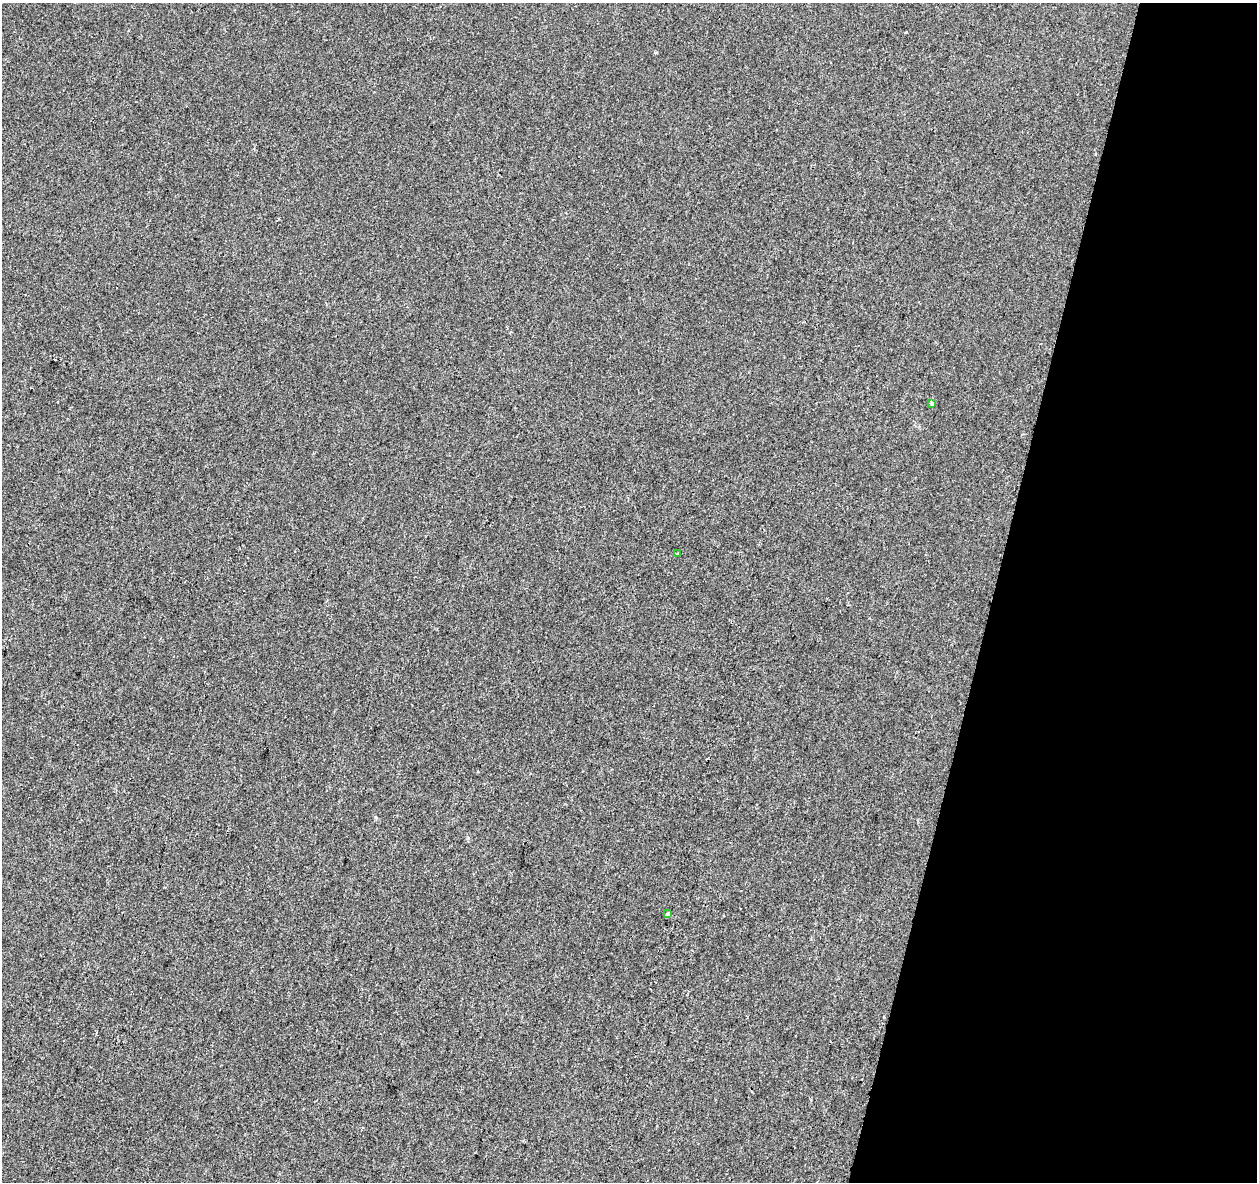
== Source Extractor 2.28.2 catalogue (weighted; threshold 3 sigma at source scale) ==
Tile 8 of 4 x 4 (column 4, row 2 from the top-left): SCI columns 3774-5028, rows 2641-3820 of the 5028 x 5221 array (HDU 1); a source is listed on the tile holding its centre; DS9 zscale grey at full resolution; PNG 1259 x 1184 px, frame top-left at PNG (2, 3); each listed source drawn as its Kron ellipse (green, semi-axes under 4 px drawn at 4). Shown black and unused: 21% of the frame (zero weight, under 2 of 3 exposures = <1% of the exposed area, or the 3 px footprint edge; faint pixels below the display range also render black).
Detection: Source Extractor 2.28.2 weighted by HDU 2 'WHT'; one run over the whole footprint, this tile lists its part. Background -0.00104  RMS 0.0042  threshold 0.0188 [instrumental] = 3 sigma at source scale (4.5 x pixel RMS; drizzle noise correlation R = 1.50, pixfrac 1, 0.0396/0.0396 arcsec/px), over >= 5 px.
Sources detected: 3; all 3 listed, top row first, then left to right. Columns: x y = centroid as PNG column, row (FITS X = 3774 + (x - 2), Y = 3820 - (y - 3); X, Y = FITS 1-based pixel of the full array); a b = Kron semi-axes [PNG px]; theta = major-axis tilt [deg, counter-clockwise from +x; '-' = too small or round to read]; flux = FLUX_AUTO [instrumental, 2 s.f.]
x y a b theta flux
932 403 3 3 - 1
678 554 4 3 - 1.5
668 914 4 3 - 4.1